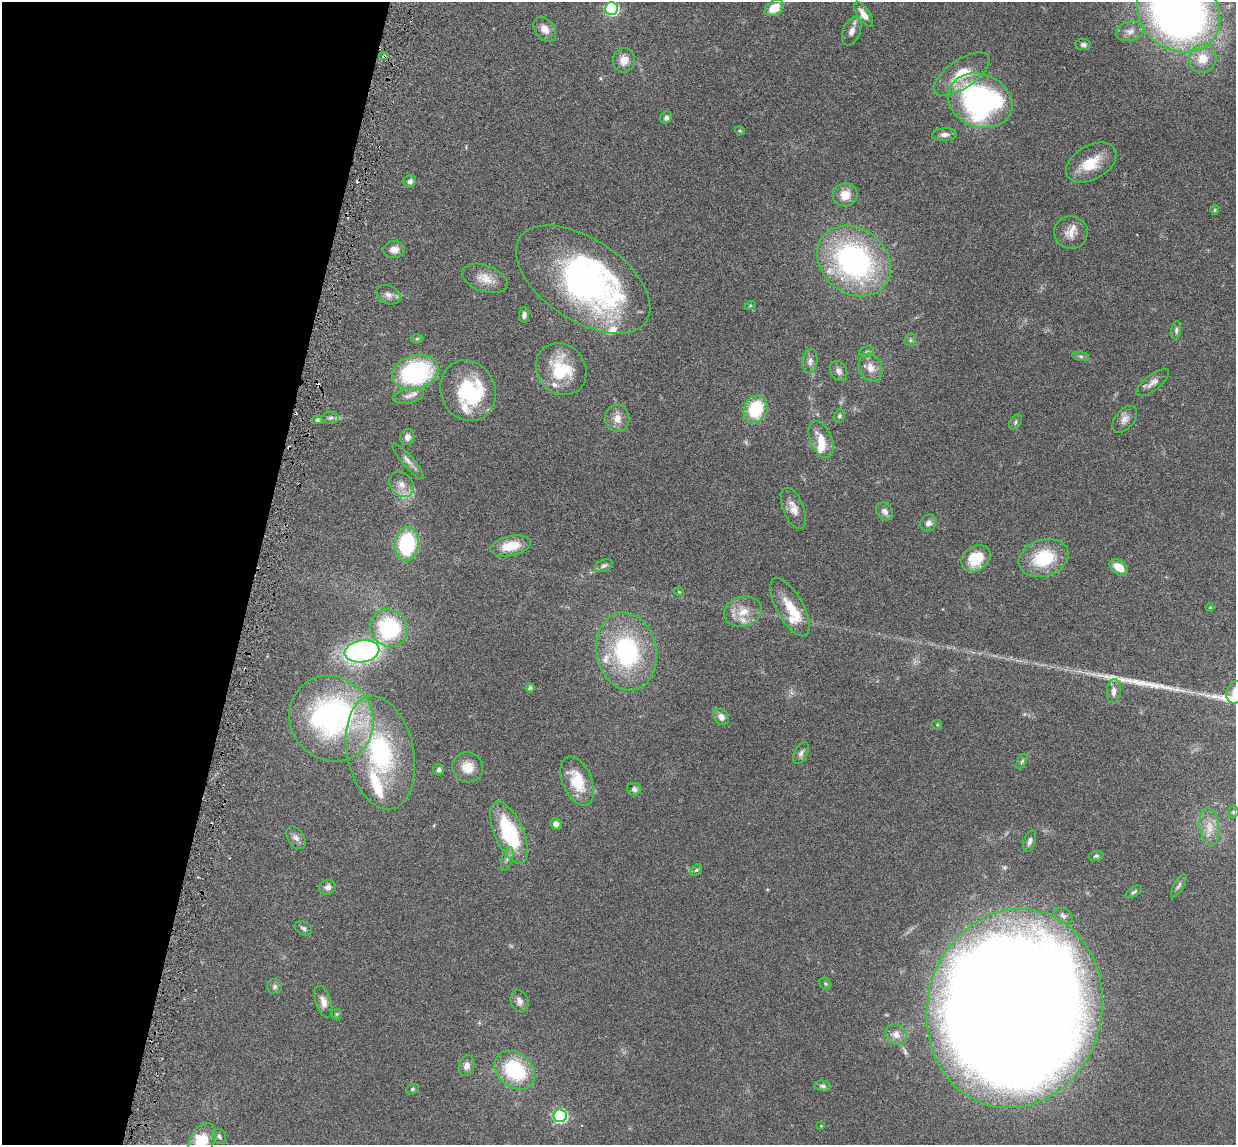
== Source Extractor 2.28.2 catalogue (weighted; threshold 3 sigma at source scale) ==
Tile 9 of 4 x 4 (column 1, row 3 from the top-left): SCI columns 90-1323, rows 1297-2439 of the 5085 x 5014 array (HDU 1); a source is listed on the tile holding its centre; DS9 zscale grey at full resolution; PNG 1238 x 1147 px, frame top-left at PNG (2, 2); each listed source drawn as its Kron ellipse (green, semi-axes under 4 px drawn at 4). Shown black and unused: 21% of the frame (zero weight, under 3 of 6 exposures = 3% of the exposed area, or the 3 px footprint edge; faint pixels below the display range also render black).
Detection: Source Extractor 2.28.2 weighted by HDU 2 'WHT'; one run over the whole footprint, this tile lists its part. Background 0.0461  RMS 0.0033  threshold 0.0133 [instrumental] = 3 sigma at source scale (4.09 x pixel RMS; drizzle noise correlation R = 1.36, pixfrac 0.8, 0.05/0.05 arcsec/px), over >= 5 px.
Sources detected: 126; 3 inside a brighter object's white glare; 2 cosmic-ray / hot-pixel residue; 1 long thin detection or spike segment (spike, bleed or trail) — neither listed nor drawn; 10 inside a brighter listed object's ellipse — not listed separately; the other 110 listed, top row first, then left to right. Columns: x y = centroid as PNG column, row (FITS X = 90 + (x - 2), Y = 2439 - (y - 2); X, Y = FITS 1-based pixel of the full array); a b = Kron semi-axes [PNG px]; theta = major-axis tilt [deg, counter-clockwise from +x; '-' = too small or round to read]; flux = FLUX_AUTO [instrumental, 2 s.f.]
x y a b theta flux
774 8 10 7 33 5.6
612 9 6 6 - 49
1179 12 44 37 -38 220
864 14 14 6 -55 2.3
545 29 14 9 -52 2.7
852 31 15 8 68 1.8
1130 31 14 9 13 2.2
1083 45 8 5 -2 0.87
384 56 5 4 - 0.52
1203 59 14 13 - 5.7
624 60 12 11 - 3.1
962 74 32 14 34 9.3
980 101 33 26 -22 90
666 118 6 5 - 0.92
740 131 5 3 - 0.3
944 135 12 6 3 1.5
1091 163 27 17 30 8
410 181 6 6 - 1.1
845 195 12 11 - 3.9
1215 210 5 4 - 0.35
1071 232 17 16 - 3.5
394 250 11 8 4 2.1
854 261 40 32 -38 70
485 278 24 13 -20 4.4
583 280 76 41 -34 91
388 295 13 9 -26 1.7
750 306 5 3 - 0.29
524 315 8 5 86 0.94
1176 330 9 5 84 0.7
417 339 6 4 2 0.38
910 340 6 5 - 0.56
867 352 7 5 21 0.65
1081 356 8 4 -8 0.61
810 361 12 7 82 1.5
871 368 14 11 -64 3.2
561 369 27 24 -51 14
839 371 10 8 -61 1.3
415 372 24 17 16 38
1153 383 19 7 38 2
468 391 31 27 -66 21
409 396 16 7 12 1.9
756 409 14 11 65 15
839 416 7 5 66 0.59
331 418 8 6 3 0.87
617 418 14 12 -83 2.9
1125 419 15 9 49 2
317 420 5 4 - 0.63
1016 422 8 5 56 0.7
407 437 8 7 - 1.5
821 439 19 10 -66 4.3
408 461 23 5 -49 1.7
402 484 13 11 -47 2.9
793 508 22 10 -68 3.3
885 511 10 7 -49 1.5
928 523 9 7 51 1.4
407 544 17 12 84 27
511 546 20 10 11 7.3
976 558 16 12 33 9.5
1044 558 25 18 18 15
604 566 9 5 24 0.82
1119 567 10 7 -37 3.9
679 592 5 3 - 0.25
790 607 32 13 -61 7
1210 607 4 4 - 0.24
743 612 19 14 18 5
389 628 19 18 - 25
362 651 17 11 10 110
627 651 39 30 -79 37
530 688 4 4 - 0.71
1114 691 12 7 85 1.9
1235 692 11 9 68 2.6
721 717 9 7 -53 2
331 719 44 40 -49 77
937 725 5 5 - 0.32
380 753 57 33 -78 44
801 753 12 6 62 1.1
1022 761 8 4 63 0.55
468 767 15 15 - 4.5
439 770 5 5 - 0.86
577 781 26 14 -67 10
634 789 7 6 - 1.2
1233 812 6 5 - 0.47
556 824 6 5 - 1.6
1209 827 19 9 -82 3.6
509 833 33 14 -66 23
296 838 12 8 -57 1.5
1030 841 11 6 71 1
1096 856 7 4 14 0.53
507 859 12 5 72 1.1
696 870 7 4 43 0.59
1179 886 13 5 60 0.78
328 887 8 7 - 1.4
1134 892 9 4 32 0.66
1063 916 10 7 -29 1.2
303 928 9 6 -28 0.8
825 984 6 5 - 0.48
275 986 7 7 - 0.9
519 1001 11 8 -69 1.5
323 1002 16 7 -73 2.3
1015 1008 100 87 76 1900
337 1014 5 5 - 0.4
896 1035 11 9 -44 2.1
467 1066 10 7 76 1.8
515 1070 22 17 -39 21
823 1086 8 5 -8 0.73
412 1089 6 5 - 0.44
560 1116 7 6 - 51
821 1126 3 3 - 0.2
219 1136 8 6 -53 0.8
202 1141 19 11 63 15
Overlapping masked pixels (flux is a lower limit): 1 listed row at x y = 384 56
Isophote crosses this tile's border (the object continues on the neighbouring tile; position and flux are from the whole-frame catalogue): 5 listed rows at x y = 612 9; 1179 12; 1235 692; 1015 1008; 202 1141